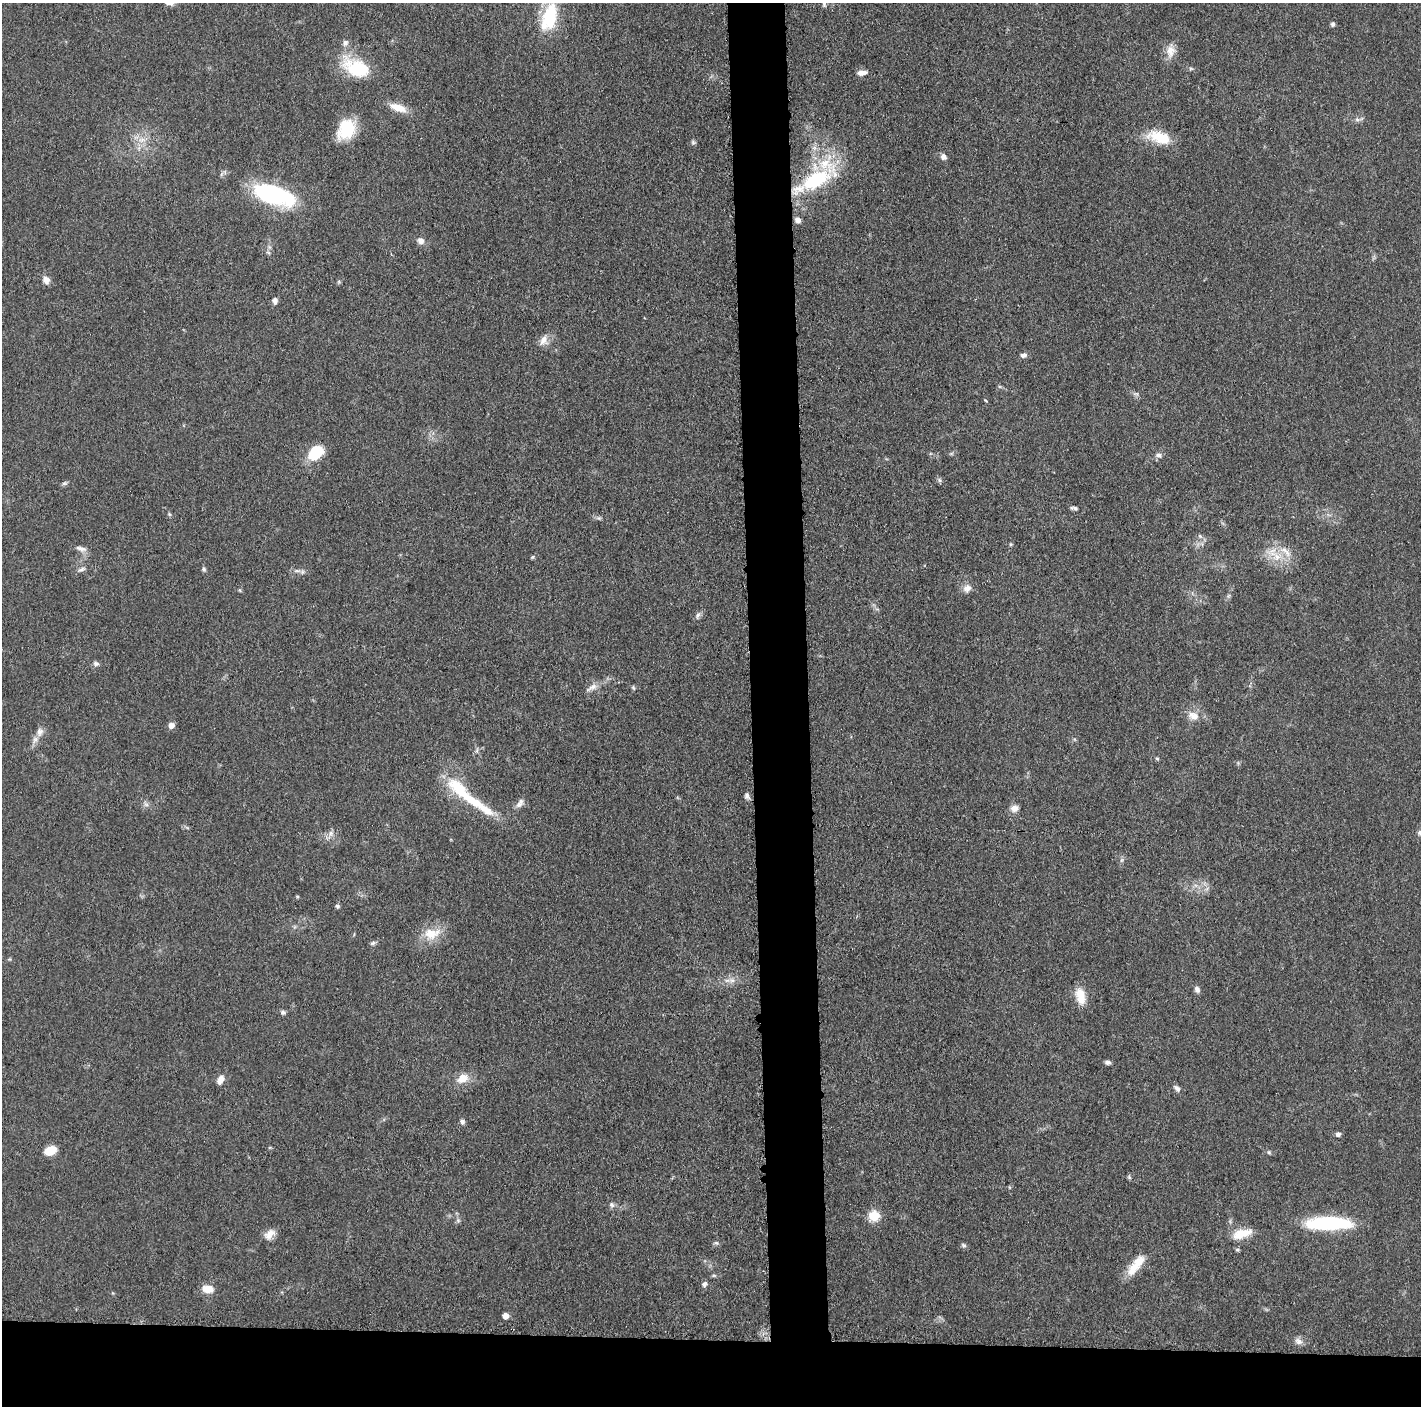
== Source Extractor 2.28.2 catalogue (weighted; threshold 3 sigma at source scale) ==
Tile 8 of 3 x 3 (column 2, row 3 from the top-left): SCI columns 1426-2844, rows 18-1421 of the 4272 x 4249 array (HDU 1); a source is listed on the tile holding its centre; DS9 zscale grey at full resolution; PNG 1423 x 1408 px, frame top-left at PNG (2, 3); no overlay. Shown black and unused: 9% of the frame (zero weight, under 3 of 5 exposures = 1% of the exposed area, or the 3 px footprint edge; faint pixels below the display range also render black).
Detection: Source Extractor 2.28.2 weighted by HDU 2 'WHT'; one run over the whole footprint, this tile lists its part. Background 0.0487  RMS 0.0052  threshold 0.0236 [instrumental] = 3 sigma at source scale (4.5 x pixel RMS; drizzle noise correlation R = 1.50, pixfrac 1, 0.05/0.05 arcsec/px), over >= 5 px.
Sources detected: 90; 2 inside a brighter object's white glare — not listed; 5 inside a brighter listed object's ellipse — not listed separately; the other 83 listed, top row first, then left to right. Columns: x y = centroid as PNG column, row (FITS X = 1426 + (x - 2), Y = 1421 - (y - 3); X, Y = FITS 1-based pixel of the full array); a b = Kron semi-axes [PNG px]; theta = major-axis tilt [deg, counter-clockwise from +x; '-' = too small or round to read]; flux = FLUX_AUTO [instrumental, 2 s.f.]
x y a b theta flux
824 4 8 5 -89 1.1
549 15 37 19 80 27
1333 24 6 5 - 1.1
345 43 9 7 77 2.2
1170 51 17 11 86 5.6
356 68 27 16 -25 31
1191 68 6 4 -1 0.82
862 73 11 6 8 3.1
398 108 19 8 -20 8.2
1357 119 6 6 - 1.4
346 129 24 18 60 19
1160 138 28 12 -18 17
142 140 7 5 45 2.2
693 142 7 5 -69 0.98
944 157 7 7 - 2.2
816 180 51 20 27 41
273 196 47 21 -22 56
798 220 8 6 -25 2.1
420 241 10 8 -43 2.7
46 280 11 9 -54 3.1
275 301 8 6 -89 2
544 340 15 10 65 4.2
1023 355 8 6 -3 1.9
316 453 15 10 44 24
1158 455 8 6 1 1.8
940 480 6 4 -88 1
64 483 8 5 19 1
1074 508 10 4 -10 1.2
169 514 6 4 -46 0.69
81 549 15 6 -15 2.6
1277 557 13 12 - 8.4
82 569 12 5 22 1.6
204 569 6 5 - 0.95
297 571 9 4 7 1.5
967 588 12 10 37 3.4
240 590 5 4 - 0.58
1228 596 6 4 71 0.93
698 615 11 5 72 1.5
96 663 8 6 -12 1.5
592 687 19 7 30 3.6
633 688 6 4 -68 0.81
1193 716 16 11 -20 5.7
171 725 5 5 - 3.7
40 732 12 9 69 3.4
477 750 7 4 72 0.95
1157 758 6 4 -2 0.62
747 796 8 6 -66 1.5
473 801 71 11 -34 24
519 804 11 8 20 2.6
146 805 7 4 -1 1.3
1014 808 9 8 - 3.5
331 833 7 6 - 1.9
297 897 4 4 - 0.6
337 906 6 5 - 1
432 934 25 16 11 11
373 943 7 5 17 1.1
732 980 9 6 -20 2.3
1197 990 8 6 -61 1.9
1080 996 22 11 -77 8.6
283 1012 7 6 - 1.2
1107 1062 7 5 -6 1.6
462 1078 12 9 26 7.2
220 1080 12 7 65 3.5
1177 1088 9 6 -46 2.1
462 1122 7 6 - 1.5
1338 1134 5 5 - 1.8
50 1151 11 8 20 10
1269 1152 6 5 - 0.83
1129 1177 6 4 -45 0.81
612 1205 8 7 - 1.6
874 1216 6 5 - 34
458 1220 6 5 - 1.1
1326 1224 45 15 0 41
269 1234 15 10 45 4.4
1242 1234 25 10 17 9.7
716 1243 7 5 -11 1
964 1245 8 5 -40 1.1
1237 1250 6 5 - 0.8
1135 1265 31 11 52 11
704 1284 7 6 - 1.6
208 1289 12 7 -9 7.4
505 1316 5 5 - 5.2
1298 1341 11 8 -27 2.6
Isophote crosses this tile's border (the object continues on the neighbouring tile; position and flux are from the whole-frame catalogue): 1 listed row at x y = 824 4